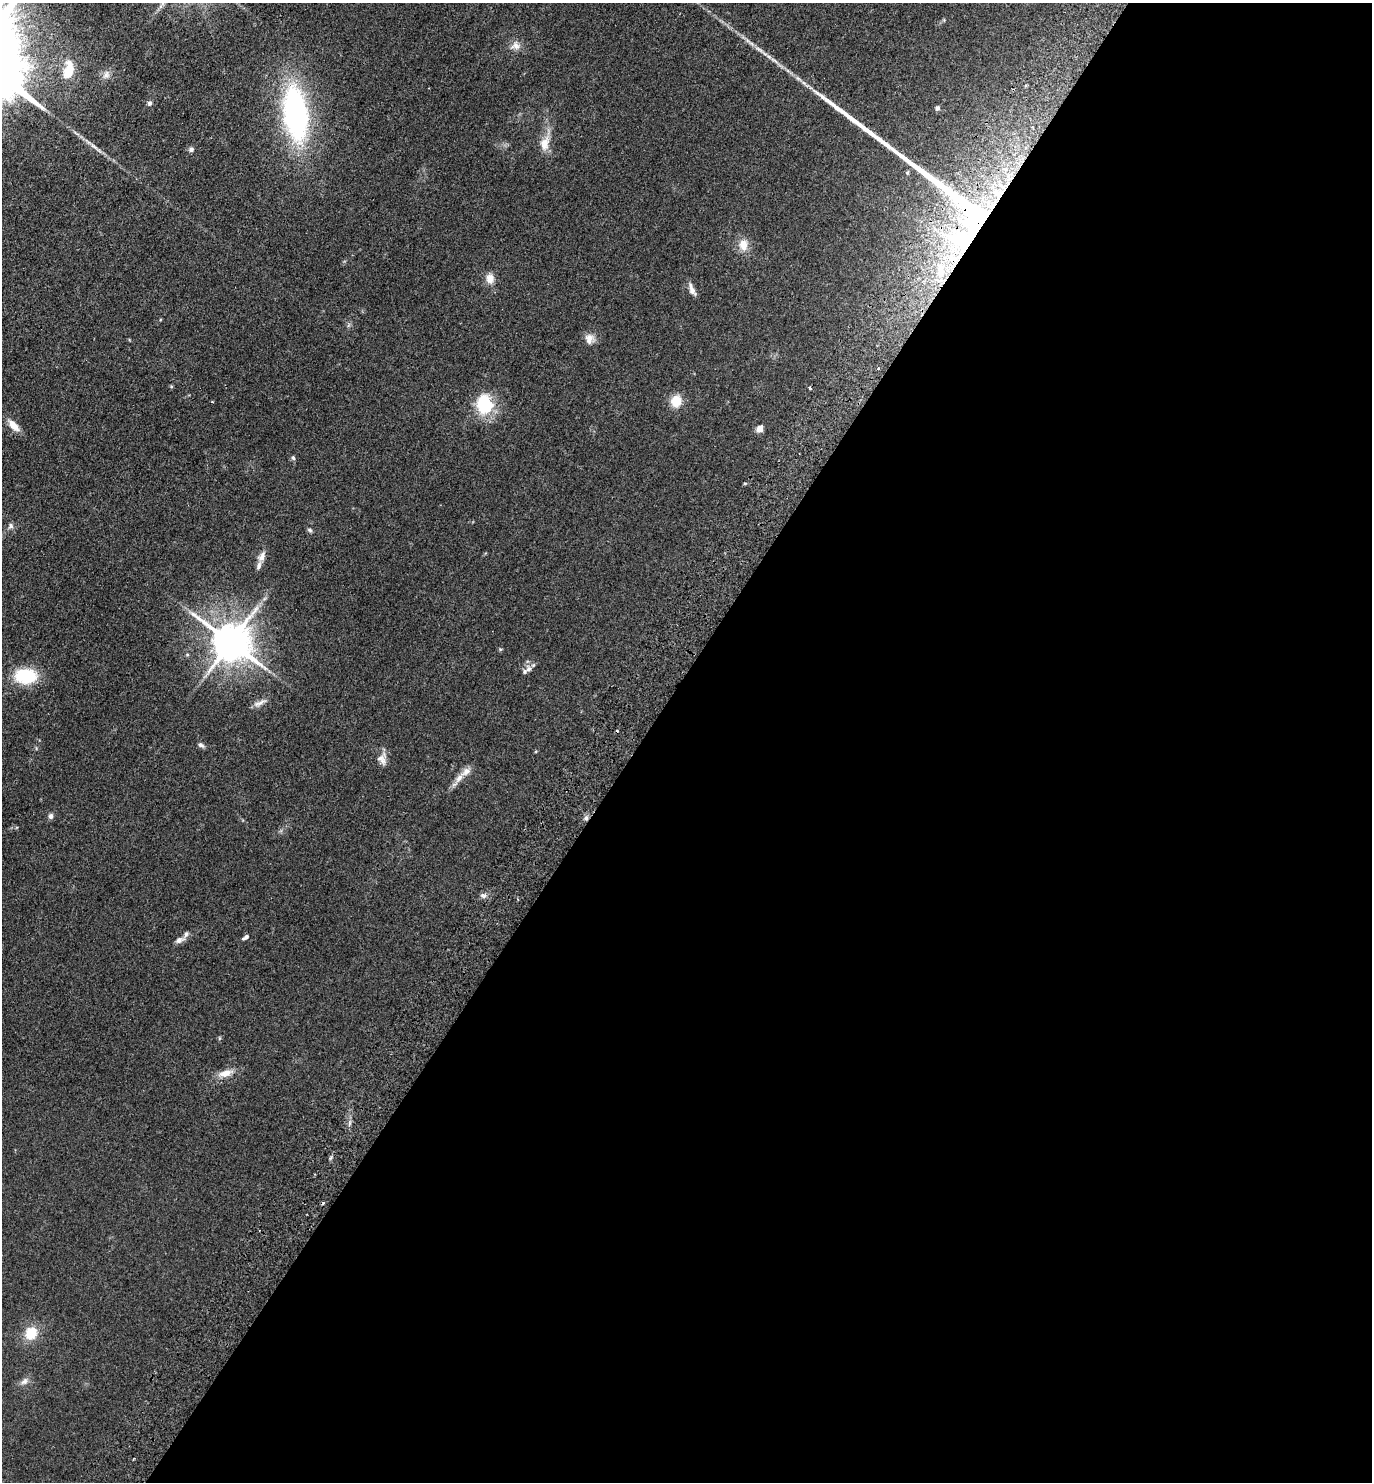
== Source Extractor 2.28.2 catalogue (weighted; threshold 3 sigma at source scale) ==
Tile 12 of 4 x 4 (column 4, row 3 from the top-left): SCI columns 4312-5681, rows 1518-2997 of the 6024 x 5996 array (HDU 1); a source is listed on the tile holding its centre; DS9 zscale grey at full resolution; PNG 1374 x 1484 px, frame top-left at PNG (2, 3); no overlay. Shown black and unused: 53% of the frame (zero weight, under 2 of 3 exposures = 3% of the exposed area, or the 3 px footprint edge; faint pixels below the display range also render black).
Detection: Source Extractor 2.28.2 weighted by HDU 2 'WHT'; one run over the whole footprint, this tile lists its part. Background 0.0588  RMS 0.0079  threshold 0.0354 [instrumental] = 3 sigma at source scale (4.5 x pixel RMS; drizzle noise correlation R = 1.50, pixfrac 1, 0.05/0.05 arcsec/px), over >= 5 px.
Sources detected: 55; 3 cosmic-ray / hot-pixel residue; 1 long thin detection or spike segment (spike, bleed or trail) — not listed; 6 inside a brighter listed object's ellipse — not listed separately; the other 45 listed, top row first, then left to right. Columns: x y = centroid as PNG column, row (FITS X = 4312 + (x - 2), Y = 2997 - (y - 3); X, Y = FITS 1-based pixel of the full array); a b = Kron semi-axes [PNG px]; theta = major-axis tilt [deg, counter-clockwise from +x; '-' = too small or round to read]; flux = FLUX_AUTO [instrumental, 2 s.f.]
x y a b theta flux
944 20 5 4 - 0.8
516 46 13 12 - 5.9
68 71 19 11 74 14
106 75 13 9 59 4.1
149 103 7 6 - 1.8
937 108 6 5 - 1.8
295 113 48 20 -83 180
545 143 23 13 78 11
191 149 7 6 - 2.1
997 194 17 7 -63 8.7
954 197 123 16 -40 150
965 241 50 46 34 140
743 245 16 13 88 9.1
490 278 11 9 -89 7
692 289 17 6 -67 4.3
590 339 13 12 - 5.9
878 368 3 2 - 1.2
171 386 5 4 - 0.83
676 401 13 11 80 13
485 404 23 18 -82 35
14 425 18 8 -46 7.5
760 429 5 4 - 13
293 458 6 5 - 1.5
10 526 8 7 - 2.4
310 530 7 5 -19 1.4
262 556 16 8 62 5.2
231 642 12 11 - 2400
500 649 5 4 - 0.88
187 654 6 4 0 0.9
528 669 11 9 66 3.9
25 676 19 13 -2 41
260 703 21 6 27 4.6
201 745 9 6 -34 2
382 759 17 12 90 5.8
459 778 17 8 55 6.8
51 816 7 6 - 2.4
586 818 6 6 - 2
484 896 8 6 23 2.5
246 937 8 4 32 2.5
180 940 14 7 22 3.8
219 1038 6 4 89 0.91
225 1073 21 9 16 8.5
349 1123 7 4 89 1.7
31 1333 14 12 64 17
24 1381 11 8 37 3.6
Overlapping masked pixels (flux is a lower limit): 4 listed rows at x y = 997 194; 954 197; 965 241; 586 818